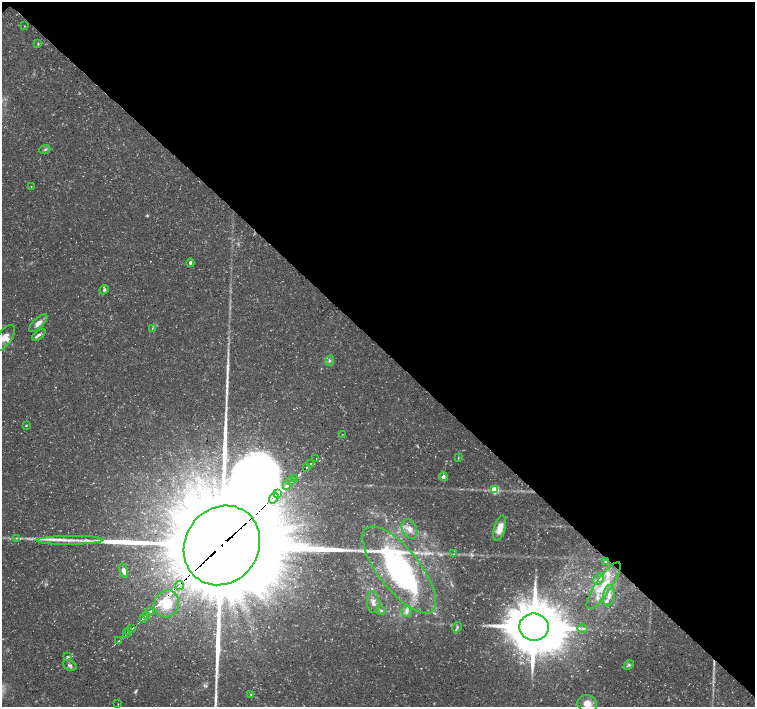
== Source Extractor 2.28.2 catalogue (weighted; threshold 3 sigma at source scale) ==
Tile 3 of 4 x 4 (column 3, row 1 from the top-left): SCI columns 3012-4516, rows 4385-5793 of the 6028 x 6015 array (HDU 1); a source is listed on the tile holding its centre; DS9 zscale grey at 2 x 2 block average (1 PNG px = mean of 2 x 2 image px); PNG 757 x 709 px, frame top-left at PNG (2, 2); each listed source drawn as its Kron ellipse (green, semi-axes under 4 px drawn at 4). Shown black and unused: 49% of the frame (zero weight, under 3 of 5 exposures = <1% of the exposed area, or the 3 px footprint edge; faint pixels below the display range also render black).
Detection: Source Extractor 2.28.2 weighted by HDU 2 'WHT'; one run over the whole footprint, this tile lists its part. Background 0.0424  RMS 0.0026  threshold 0.0117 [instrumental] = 3 sigma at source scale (4.5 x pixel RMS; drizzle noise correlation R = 1.50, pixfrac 1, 0.0396/0.0396 arcsec/px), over >= 5 px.
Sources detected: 78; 5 too faint to see at this stretch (2 x 2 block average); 2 cosmic-ray / hot-pixel residue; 4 long thin detections or spike segments (spike, bleed or trail) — neither listed nor drawn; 10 inside a brighter listed object's ellipse — not listed separately; the other 57 listed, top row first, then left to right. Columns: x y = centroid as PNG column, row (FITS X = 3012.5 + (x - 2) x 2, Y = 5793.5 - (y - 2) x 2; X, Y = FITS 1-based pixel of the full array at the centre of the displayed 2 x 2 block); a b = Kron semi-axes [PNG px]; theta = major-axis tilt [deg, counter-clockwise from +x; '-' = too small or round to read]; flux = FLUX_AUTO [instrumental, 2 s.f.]
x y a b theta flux
25 26 2 2 - 0.33
38 44 3 3 - 0.58
45 150 5 3 - 0.96
31 186 3 2 - 0.27
190 263 4 3 - 1.3
104 290 5 4 - 1.3
38 323 11 5 43 3.8
152 328 4 2 - 0.46
39 335 8 4 38 1.8
4 338 16 7 51 5.9
329 361 5 4 - 1.4
26 425 3 3 - 0.47
342 434 2 2 - 0.21
458 458 3 2 - 0.44
316 459 2 2 - 0.46
311 463 2 2 - 1.1
307 467 2 2 - 0.65
443 477 4 4 - 2.5
294 479 2 2 - 1
292 481 3 2 - 1.3
287 485 2 2 - 300
494 490 3 3 - 29
278 494 3 2 - 1.5
274 498 6 2 54 2.7
500 528 13 5 74 7.5
409 529 10 7 -64 4.5
16 538 3 2 - 0.4
70 540 33 4 1 9.6
222 545 41 36 55 31000
454 554 3 2 - 0.53
605 562 3 2 - 0.47
399 570 53 20 -52 130
124 571 7 4 -73 3.4
598 579 6 5 - 2.3
180 586 4 2 - 2.6
603 586 28 8 55 14
609 596 11 5 81 3.8
373 602 11 6 -84 3.6
167 604 14 12 63 17
381 610 4 3 - 0.86
149 612 3 2 - 360
407 612 5 5 - 1.9
146 615 3 2 - 0.78
143 618 4 2 - 1.1
457 627 5 3 - 0.95
534 627 14 13 - 3900
132 628 4 2 - 1.3
583 628 5 2 - 0.94
129 631 2 2 - 0.9
126 634 3 2 - 1.3
118 641 2 2 - 0.32
68 657 4 3 - 0.69
70 665 7 5 -28 1.7
629 665 6 4 41 1.2
251 694 3 3 - 0.53
118 704 3 2 - 0.25
587 704 10 8 -14 7.1
Overlapping masked pixels (flux is a lower limit): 5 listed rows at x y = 278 494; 274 498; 222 545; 180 586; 167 604
Isophote crosses this tile's border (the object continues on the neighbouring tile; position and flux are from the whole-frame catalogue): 2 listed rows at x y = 4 338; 587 704
Diffuse or blended objects may show on this block-average render without a row.